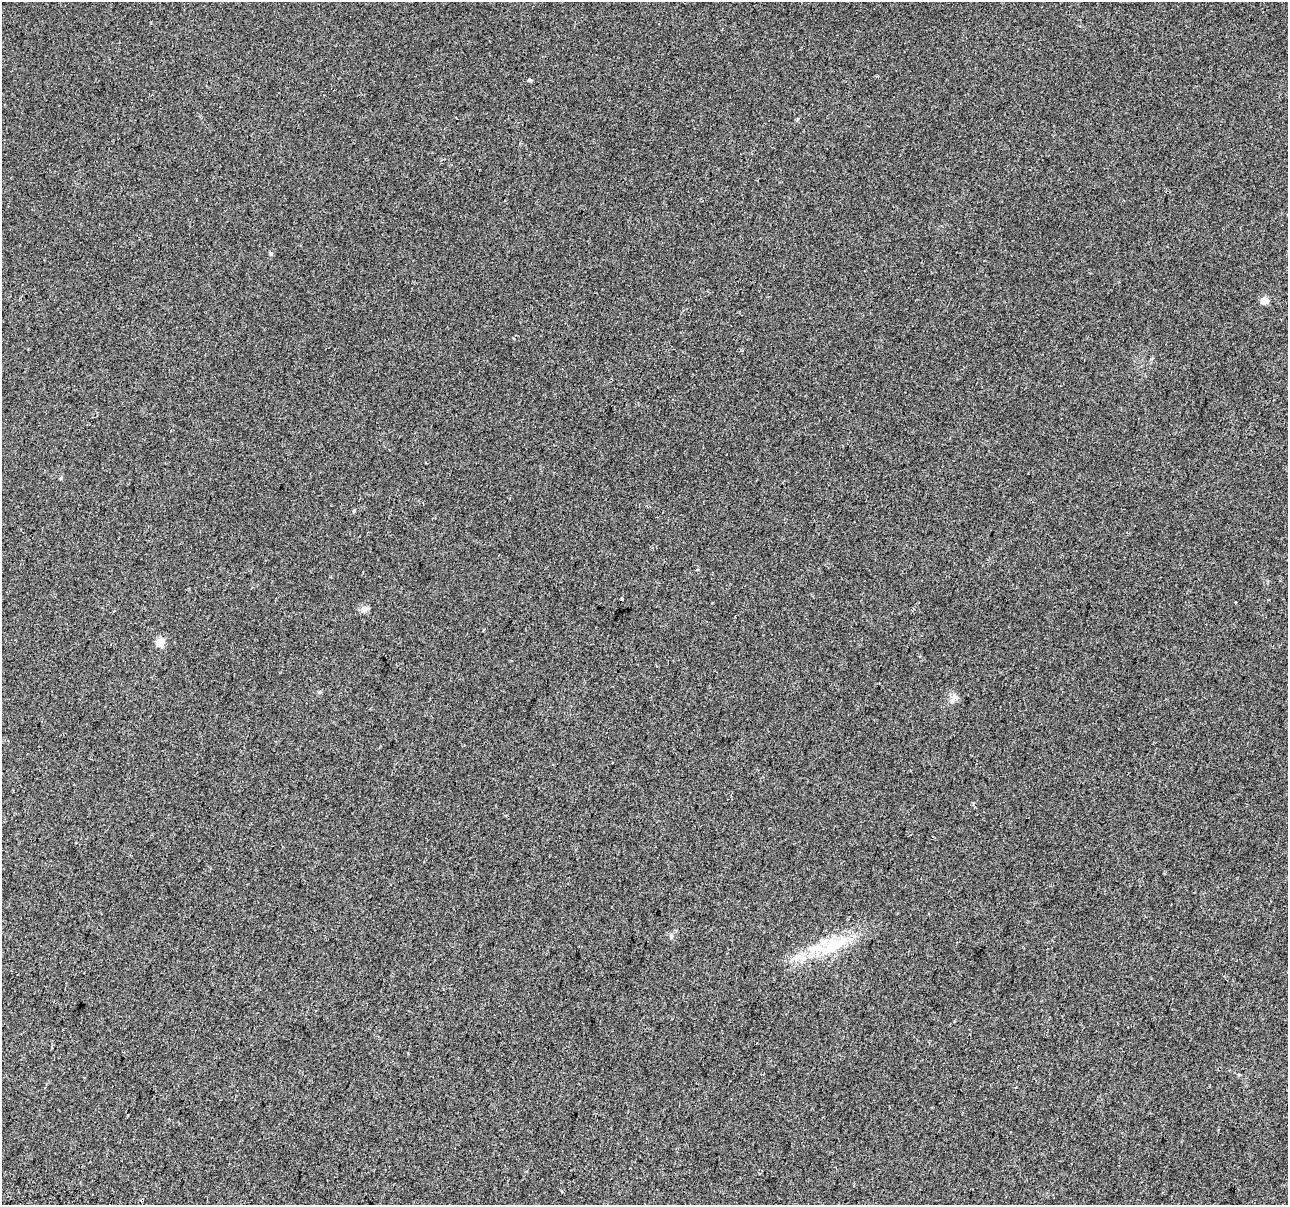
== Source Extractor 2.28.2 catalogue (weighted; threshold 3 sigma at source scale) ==
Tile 7 of 4 x 4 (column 3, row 2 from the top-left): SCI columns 2631-3916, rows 2750-3952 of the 5252 x 5438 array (HDU 1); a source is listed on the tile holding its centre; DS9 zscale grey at full resolution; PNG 1290 x 1207 px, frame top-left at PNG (2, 2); no overlay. Shown black and unused: <1% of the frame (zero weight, under 2 of 3 exposures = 4% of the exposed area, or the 3 px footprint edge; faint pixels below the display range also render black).
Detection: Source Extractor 2.28.2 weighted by HDU 2 'WHT'; one run over the whole footprint, this tile lists its part. Background 0.0402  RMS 0.0053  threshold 0.024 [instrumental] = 3 sigma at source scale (4.5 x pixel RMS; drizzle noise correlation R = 1.50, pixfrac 1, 0.0396/0.0396 arcsec/px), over >= 5 px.
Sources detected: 12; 1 inside a brighter listed object's ellipse — not listed separately; the other 11 listed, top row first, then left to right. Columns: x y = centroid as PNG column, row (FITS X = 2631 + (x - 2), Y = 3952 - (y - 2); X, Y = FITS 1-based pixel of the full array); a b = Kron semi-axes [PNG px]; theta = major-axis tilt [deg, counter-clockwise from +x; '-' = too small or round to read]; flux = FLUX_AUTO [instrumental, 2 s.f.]
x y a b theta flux
530 80 5 5 - 0.71
798 119 5 3 - 0.58
1264 301 7 7 - 4.6
697 569 5 3 - 0.59
622 599 3 3 - 1.1
1236 602 3 2 - 0.46
365 609 11 6 40 1.9
160 642 5 5 - 15
953 699 7 5 47 1.7
832 946 37 17 30 22
798 957 11 9 26 4.3
Unlisted compact peaks at least as high as the median listed source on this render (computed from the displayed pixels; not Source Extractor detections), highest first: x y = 271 254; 671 936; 354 511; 319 692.